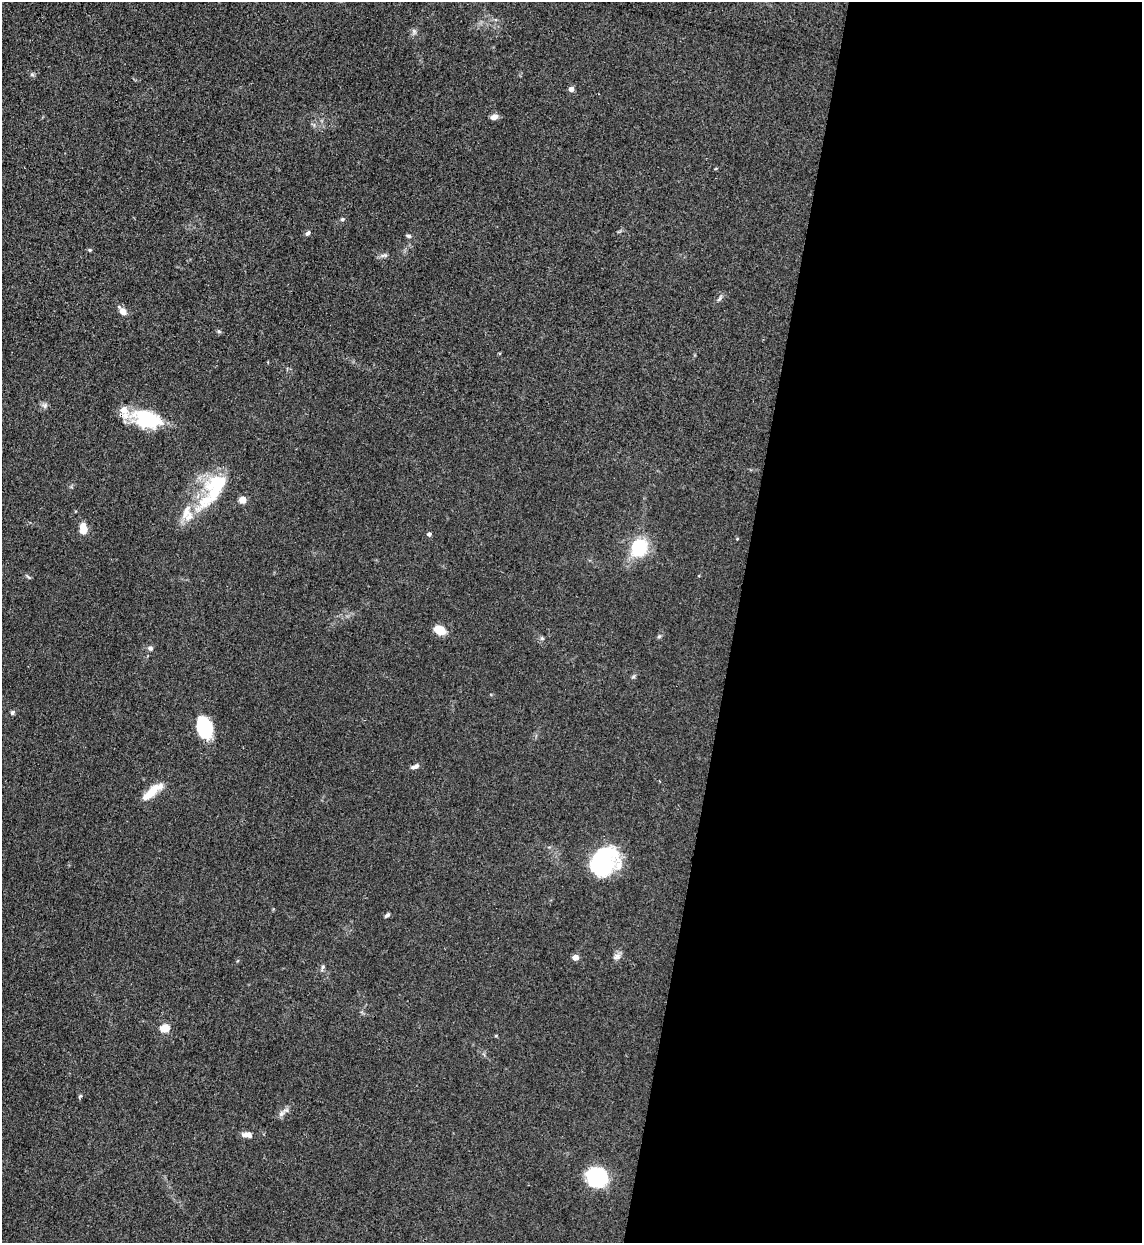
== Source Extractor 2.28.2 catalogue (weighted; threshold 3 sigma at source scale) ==
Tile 12 of 4 x 4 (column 4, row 3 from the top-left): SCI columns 3751-4890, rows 1265-2505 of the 5101 x 5010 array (HDU 1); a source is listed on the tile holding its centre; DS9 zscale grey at full resolution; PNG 1144 x 1245 px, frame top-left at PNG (2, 2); no overlay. Shown black and unused: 36% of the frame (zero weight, under 3 of 4 exposures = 7% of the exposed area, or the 3 px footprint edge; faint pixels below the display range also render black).
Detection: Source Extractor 2.28.2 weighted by HDU 2 'WHT'; one run over the whole footprint, this tile lists its part. Background 0.0807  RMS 0.011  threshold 0.0478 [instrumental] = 3 sigma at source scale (4.5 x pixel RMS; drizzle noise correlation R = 1.50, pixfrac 1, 0.05/0.05 arcsec/px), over >= 5 px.
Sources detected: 48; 4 inside a brighter object's white glare — not listed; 7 inside a brighter listed object's ellipse — not listed separately; the other 37 listed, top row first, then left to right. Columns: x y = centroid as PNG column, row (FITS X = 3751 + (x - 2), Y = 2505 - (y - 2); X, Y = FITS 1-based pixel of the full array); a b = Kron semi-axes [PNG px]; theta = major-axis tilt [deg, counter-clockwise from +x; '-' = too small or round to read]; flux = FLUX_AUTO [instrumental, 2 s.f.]
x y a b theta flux
32 74 7 4 -19 1.6
571 89 4 4 - 7.9
494 117 8 6 14 5.8
342 219 5 4 - 1.3
308 233 7 4 55 2.5
408 236 6 4 -22 1.9
90 250 4 4 - 1.2
384 255 11 4 3 2.8
719 299 8 4 54 2.2
123 312 8 6 -42 7.6
219 332 6 4 -20 1.4
45 405 8 4 90 2.4
146 419 33 18 -19 63
242 500 6 5 - 10
205 501 43 18 40 46
83 529 11 7 90 16
429 534 5 4 - 2.8
737 539 4 3 - 0.82
639 547 14 12 74 65
28 577 7 3 -51 1.5
440 630 10 7 -23 20
542 638 6 4 18 1.6
150 648 6 5 - 3.2
12 713 5 5 - 2.2
204 725 23 12 -68 46
415 766 11 5 19 3.9
152 792 29 10 40 19
601 859 33 27 -89 80
387 915 7 4 40 1.9
618 956 7 6 - 3.8
575 957 4 4 - 12
323 967 6 5 - 1.9
165 1028 5 5 - 40
80 1096 6 4 44 1.3
281 1114 8 5 31 3.4
247 1134 12 6 -5 6.2
602 1178 26 17 -26 53